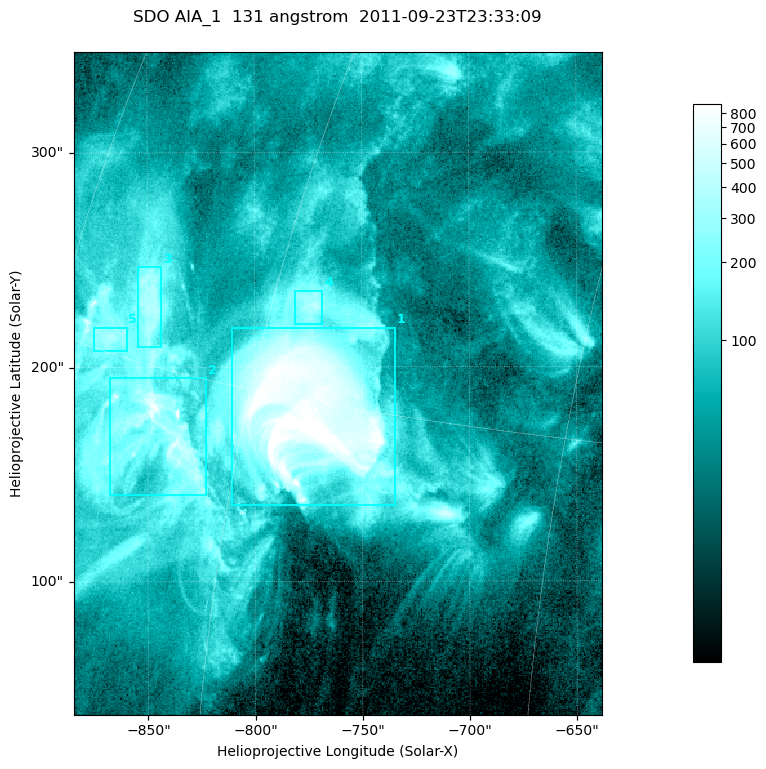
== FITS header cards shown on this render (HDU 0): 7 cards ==
TELESCOP= 'SDO     '           /
INSTRUME= 'AIA_1   '           /
WAVELNTH=                  131 /
WAVEUNIT= 'angstrom'           /
DATE-OBS= '2011-09-23T23:33:09.62' /
CTYPE1  = 'HPLN-TAN'           /
CTYPE2  = 'HPLT-TAN'           /

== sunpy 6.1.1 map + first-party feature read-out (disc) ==
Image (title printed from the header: SDO AIA_1  131 angstrom  2011-09-23T23:33:09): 410 x 514 px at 0.601 arcsec/px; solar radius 956 arcsec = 1592 px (partial field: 2.6% of the solar disc is inside the frame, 100% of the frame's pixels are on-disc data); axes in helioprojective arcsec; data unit not stated in the header (colour bar unlabelled)
Pointing: header CRPIX1/2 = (2043.14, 2045.51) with CRVAL1/2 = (0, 0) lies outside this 410 x 514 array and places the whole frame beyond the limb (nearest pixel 1.41 R_sun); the SolarSoft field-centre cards XCEN/YCEN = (-761.3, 192.3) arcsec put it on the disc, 1310 arcsec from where CRPIX/CRVAL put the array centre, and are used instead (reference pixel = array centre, CRVAL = XCEN/YCEN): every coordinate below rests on XCEN/YCEN
Orientation: roll -0.139 deg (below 1 deg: not rotated)
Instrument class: DISC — disc imager (sunpy class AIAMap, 131 A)
Bright regions (active regions / flare kernels): reference = the on-disc median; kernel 3 px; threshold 5 sigma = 208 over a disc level ~53.2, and >= 1.15x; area >= 210 px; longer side >= 5 px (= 3 arcsec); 5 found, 5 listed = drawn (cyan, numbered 1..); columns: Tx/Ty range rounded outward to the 2 arcsec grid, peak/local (2 s.f.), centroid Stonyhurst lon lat
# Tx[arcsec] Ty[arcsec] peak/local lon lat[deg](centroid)
1 -812..-734 136..218 24 -57 +15
2 -868..-822 140..196 15 -65 +13
3 -856..-842 208..248 7.6 -68 +17
4 -782..-768 220..236 8.2 -58 +18
5 -876..-860 206..220 7.1 -70 +15